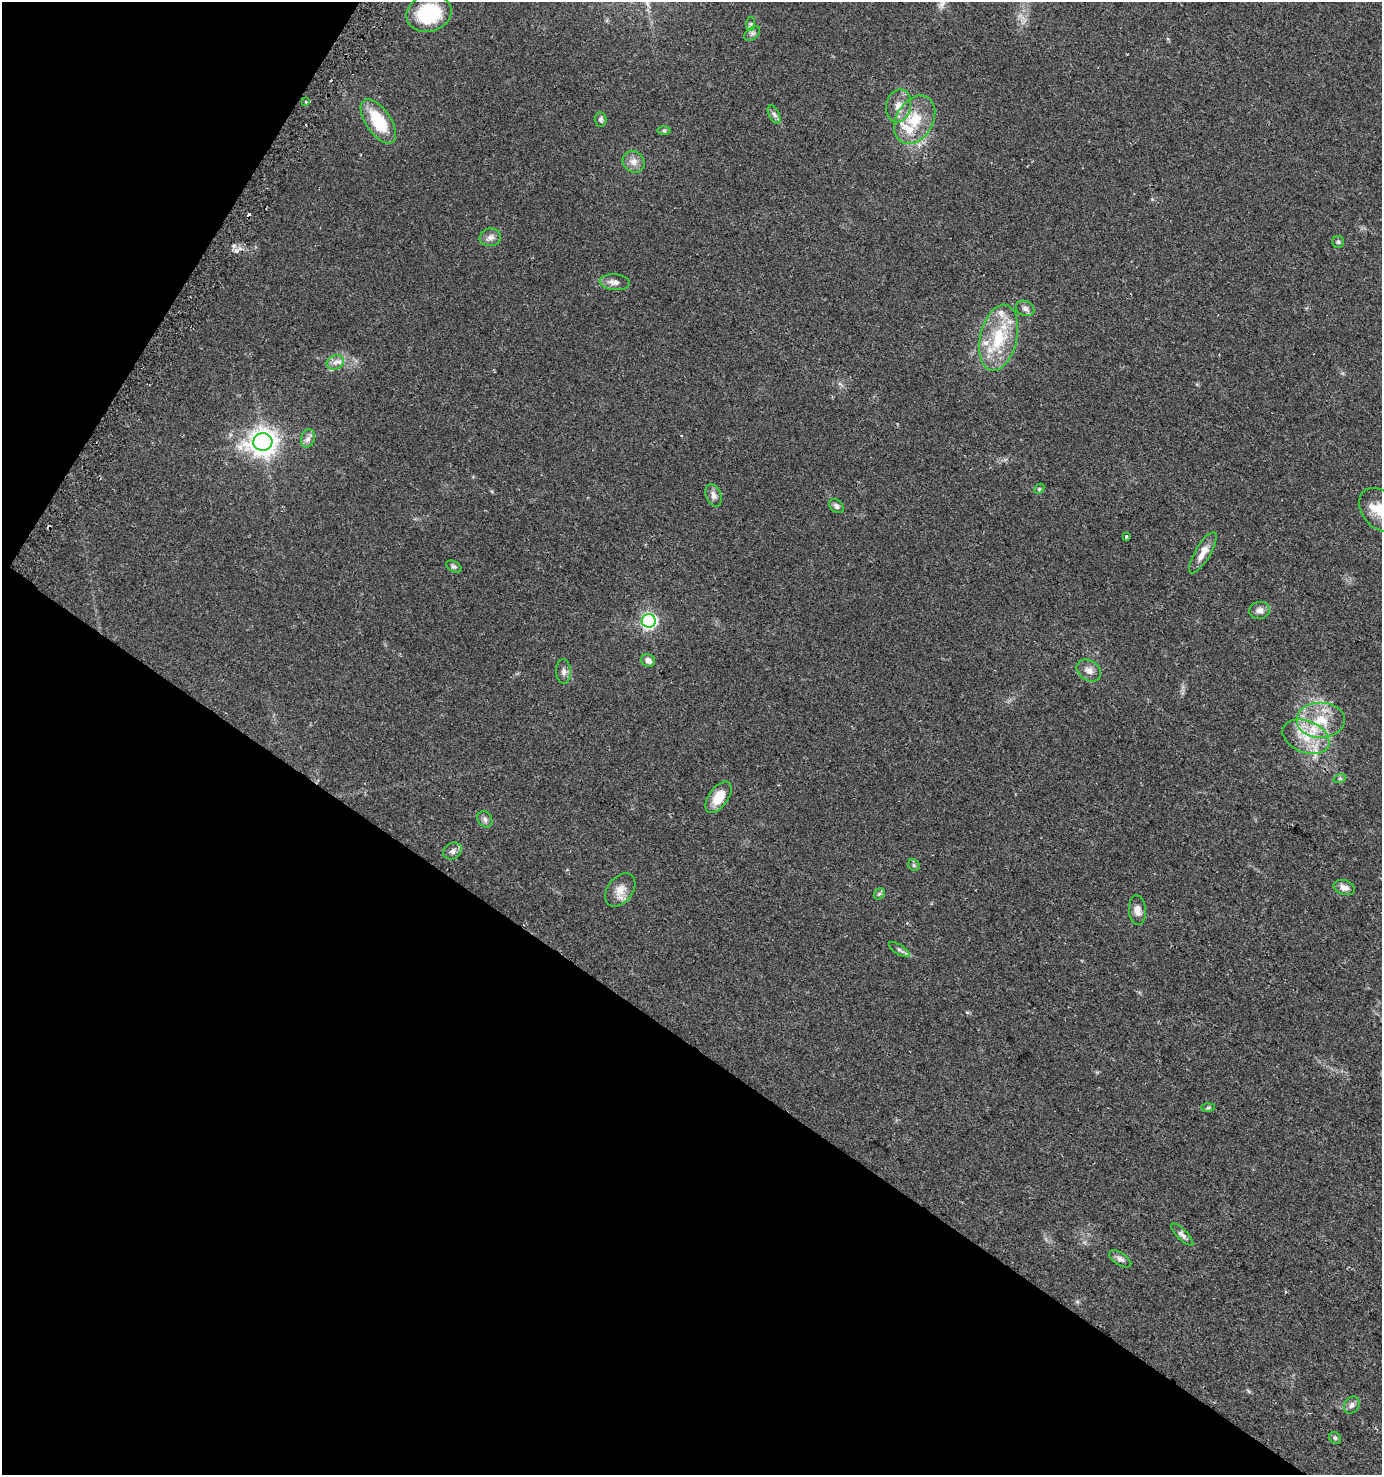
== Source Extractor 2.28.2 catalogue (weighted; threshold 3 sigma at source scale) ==
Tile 9 of 4 x 4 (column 1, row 3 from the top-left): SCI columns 217-1596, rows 1500-2972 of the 6018 x 5937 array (HDU 1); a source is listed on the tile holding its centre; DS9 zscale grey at full resolution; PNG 1384 x 1477 px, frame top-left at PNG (2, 2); each listed source drawn as its Kron ellipse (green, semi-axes under 4 px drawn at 4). Shown black and unused: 34% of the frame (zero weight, under 2 of 3 exposures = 2% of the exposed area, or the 3 px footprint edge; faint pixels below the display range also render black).
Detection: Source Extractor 2.28.2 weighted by HDU 2 'WHT'; one run over the whole footprint, this tile lists its part. Background 0.0616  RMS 0.0082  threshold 0.037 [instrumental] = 3 sigma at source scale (4.5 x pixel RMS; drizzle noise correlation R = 1.50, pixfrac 1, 0.0396/0.0396 arcsec/px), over >= 5 px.
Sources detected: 55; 2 cosmic-ray / hot-pixel residue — neither listed nor drawn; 5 inside a brighter listed object's ellipse — not listed separately; the other 48 listed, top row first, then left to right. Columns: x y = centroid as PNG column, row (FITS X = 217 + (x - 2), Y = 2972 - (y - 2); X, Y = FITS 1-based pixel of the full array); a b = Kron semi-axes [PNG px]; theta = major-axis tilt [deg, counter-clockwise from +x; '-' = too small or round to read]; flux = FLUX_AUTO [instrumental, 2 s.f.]
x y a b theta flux
429 13 23 18 17 49
751 24 7 4 87 1.7
752 34 9 6 40 2.4
306 102 3 3 - 1.4
899 106 17 12 76 9.2
774 114 10 5 -62 2.2
600 120 7 6 - 1.9
915 120 26 18 60 25
378 121 25 12 -55 33
664 131 6 4 0 1.3
634 162 11 10 - 5.8
490 237 11 9 10 4.1
1338 242 6 6 - 1.5
615 282 15 8 -4 4.9
1025 308 9 7 -25 3.1
999 338 34 18 77 39
335 362 9 6 23 3.9
308 438 9 6 73 3.3
263 442 9 8 - 830
1039 489 6 4 47 1.1
714 495 12 7 -69 3.9
836 506 8 6 -38 2.6
1380 510 24 17 -50 20
1126 537 3 3 - 1.6
1203 553 23 7 59 9.8
454 566 8 5 -29 1.7
1260 610 10 8 8 4.2
649 621 7 7 - 180
648 661 7 6 - 4.2
1089 670 13 10 -35 5.4
563 671 12 7 -88 3.6
1321 720 24 18 0 27
1306 737 24 16 -22 23
1340 778 6 4 18 1.2
719 797 18 9 53 16
485 819 9 7 -56 2.6
452 851 10 8 32 3.2
914 865 6 5 - 1.4
1344 888 11 7 -17 4.7
620 890 18 12 51 9
879 894 6 4 43 1.5
1137 910 15 8 -86 5.6
899 950 12 4 -31 2.2
1208 1108 7 4 2 1.2
1182 1235 15 5 -45 3
1120 1259 12 6 -34 3.3
1352 1405 9 7 57 3.2
1335 1438 6 5 - 1.4
Isophote crosses this tile's border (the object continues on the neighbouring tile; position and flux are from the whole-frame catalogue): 1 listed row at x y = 1380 510